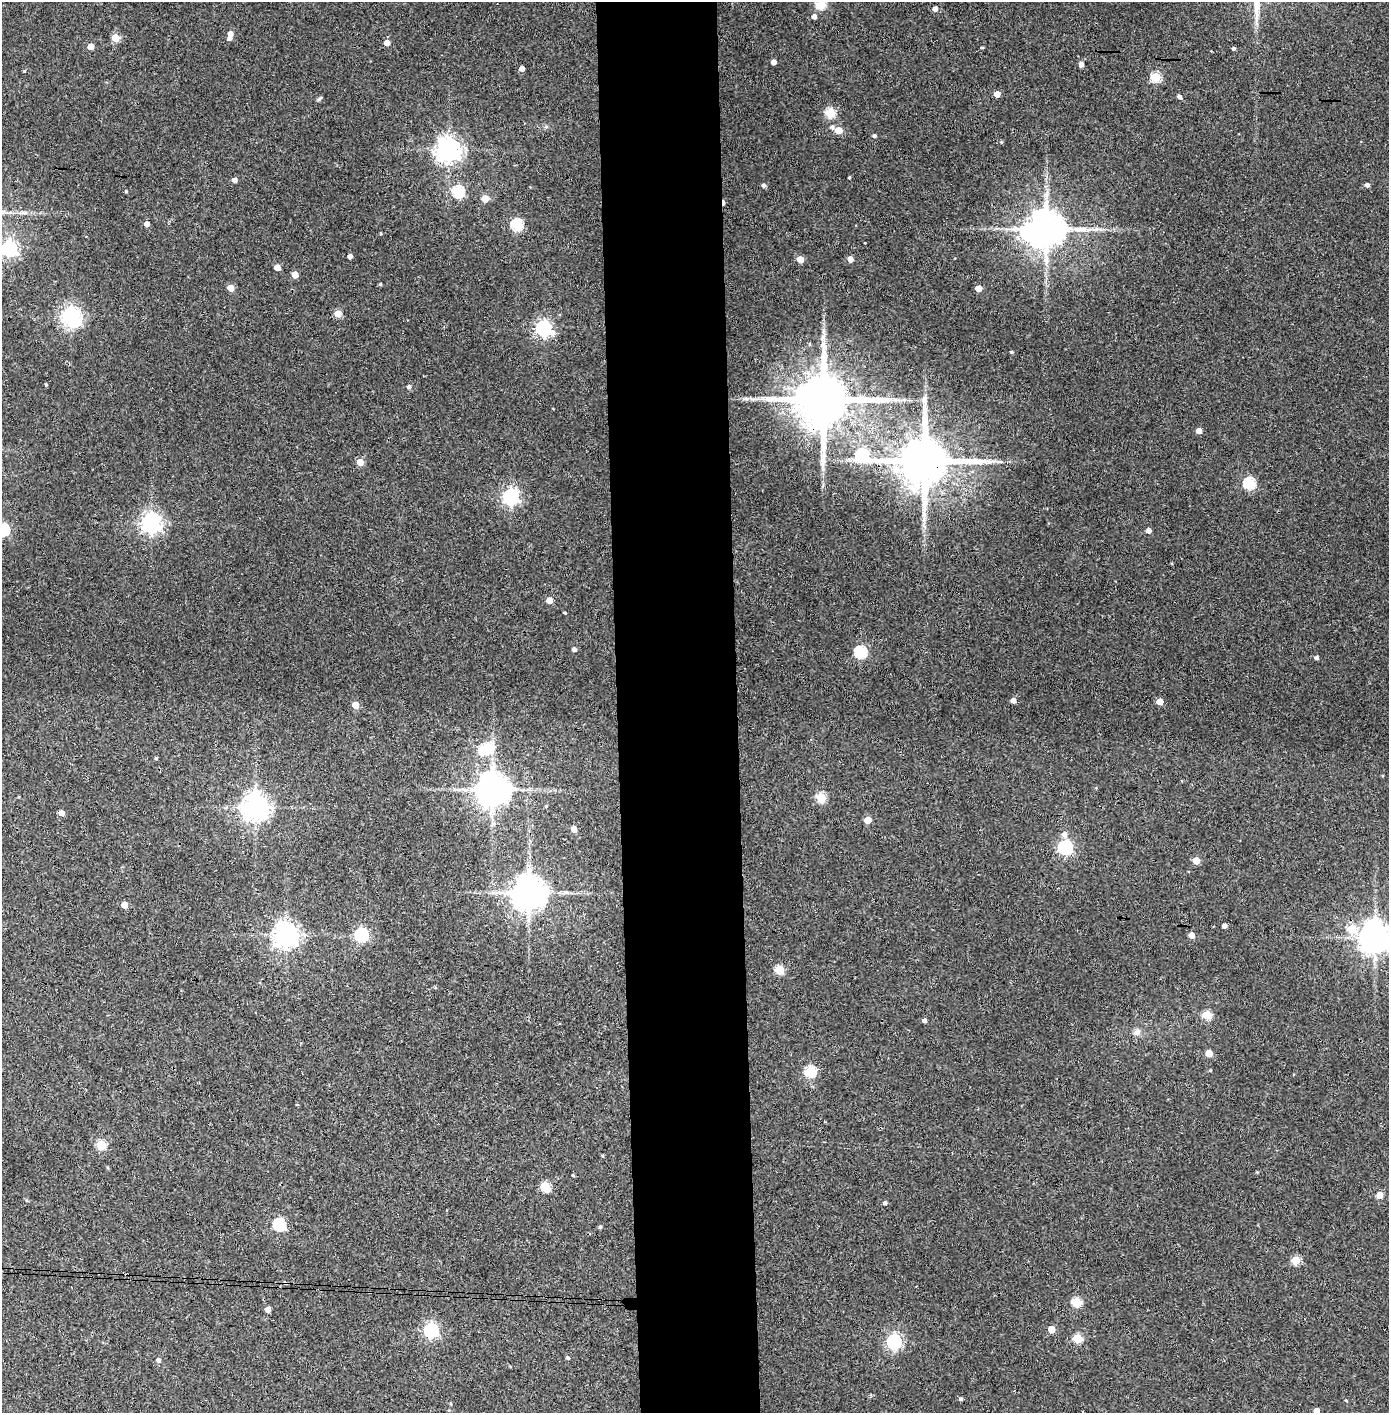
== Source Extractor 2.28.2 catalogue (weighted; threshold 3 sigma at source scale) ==
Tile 5 of 3 x 3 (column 2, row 2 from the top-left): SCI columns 1468-2854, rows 1415-2825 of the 4321 x 4242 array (HDU 1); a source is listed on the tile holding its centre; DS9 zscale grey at full resolution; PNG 1391 x 1415 px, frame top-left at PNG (2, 2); no overlay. Shown black and unused: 9% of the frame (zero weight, under 3 of 4 exposures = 6% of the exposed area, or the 3 px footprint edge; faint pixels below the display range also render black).
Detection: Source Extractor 2.28.2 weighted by HDU 2 'WHT'; one run over the whole footprint, this tile lists its part. Background 0.0668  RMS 0.0057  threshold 0.0258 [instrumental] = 3 sigma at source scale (4.5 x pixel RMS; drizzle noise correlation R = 1.50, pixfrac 1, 0.05/0.05 arcsec/px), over >= 5 px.
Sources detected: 126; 3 inside a brighter object's white glare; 2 cosmic-ray / hot-pixel residue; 1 long thin detection or spike segment (spike, bleed or trail) — not listed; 1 inside a brighter listed object's ellipse — not listed separately; the other 119 listed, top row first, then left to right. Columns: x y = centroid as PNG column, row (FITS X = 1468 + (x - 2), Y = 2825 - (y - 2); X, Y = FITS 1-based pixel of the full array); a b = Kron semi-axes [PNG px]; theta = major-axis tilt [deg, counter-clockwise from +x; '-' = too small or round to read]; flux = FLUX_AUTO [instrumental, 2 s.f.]
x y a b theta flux
821 4 5 5 - 35
935 9 4 4 - 3
814 16 5 5 - 2.3
230 34 5 4 - 3.8
115 38 5 5 - 17
387 43 4 4 - 5.6
90 46 5 4 - 6.4
982 48 5 3 - 0.52
1234 49 4 4 - 1.1
1211 51 2 2 - 0.41
773 62 4 4 - 3.3
1081 64 5 4 - 2.7
522 68 4 4 - 2.8
24 71 4 4 - 0.57
1156 77 5 5 - 34
997 94 4 4 - 6.8
1180 97 5 4 - 2
320 98 9 3 30 0.7
830 113 5 5 - 34
832 127 6 6 - 1.4
839 130 5 4 - 11
875 136 4 4 - 1.1
1001 142 4 4 - 0.62
448 150 8 7 - 560
849 177 3 2 - 0.53
234 180 4 4 - 3.1
764 185 5 4 - 1.7
1367 185 5 4 - 2.1
126 191 4 3 - 0.68
458 191 6 5 - 60
485 199 5 5 - 11
147 224 4 4 - 4.2
517 225 6 5 - 53
1046 229 10 9 - 1800
9 249 6 6 - 160
350 256 4 4 - 2.6
800 259 5 5 - 8.4
850 259 5 4 - 4.5
277 268 5 4 - 6.1
295 274 5 4 - 7.9
380 284 4 4 - 0.7
231 288 5 4 - 8.2
978 288 5 4 - 7.1
338 314 5 5 - 11
71 316 7 7 - 260
544 329 7 6 - 180
809 344 5 4 - 0.74
1011 352 4 3 - 0.79
46 385 4 4 - 0.55
409 387 5 4 - 1.5
745 399 11 4 9 1.7
823 399 16 14 -1 4500
1199 431 4 4 - 4.6
862 455 8 6 -22 83
925 461 14 13 - 3800
360 462 5 5 - 10
1249 483 6 5 - 56
511 497 6 6 - 190
151 523 7 7 - 330
2 530 6 6 - 71
1148 530 4 4 - 3.1
549 600 5 4 - 7.3
565 613 3 3 - 1.3
574 649 5 4 - 1.9
860 652 6 5 - 66
1317 658 4 4 - 1.5
1013 700 4 4 - 3
1160 702 5 4 - 7
355 705 5 5 - 10
483 750 5 5 - 28
156 758 3 3 - 0.8
493 790 10 9 - 1300
821 798 5 5 - 30
546 806 4 3 - 0.53
255 807 8 8 - 700
61 813 5 4 - 4.8
868 820 5 5 - 12
574 829 5 4 - 5
1064 834 7 6 - 2.8
1065 847 6 6 - 120
1196 860 5 5 - 11
529 893 9 9 - 1300
124 905 5 4 - 7.2
1224 926 4 4 - 2.5
1352 929 6 5 - 22
286 935 8 7 - 570
361 935 6 6 - 86
1192 935 4 4 - 5.5
1375 937 9 9 - 1100
780 970 5 5 - 26
1207 1015 5 5 - 25
924 1020 4 4 - 1.8
1137 1032 10 9 - 2.7
1209 1053 5 5 - 11
1210 1070 4 4 - 0.55
810 1071 6 5 - 47
297 1105 4 3 - 0.44
101 1145 5 5 - 30
602 1156 5 3 - 0.67
1257 1172 4 3 - 0.46
573 1175 4 4 - 0.6
545 1187 6 5 - 34
1380 1195 5 4 - 10
885 1203 5 4 - 1.2
279 1224 6 6 - 69
600 1227 5 4 - 0.88
1296 1260 5 5 - 23
1076 1302 5 5 - 30
268 1310 4 4 - 4.2
1052 1329 5 5 - 11
431 1330 6 6 - 120
1077 1338 5 5 - 28
894 1341 6 6 - 130
568 1358 5 4 - 1
158 1360 5 5 - 2
961 1399 4 4 - 0.93
1346 1400 4 3 - 0.52
450 1403 4 3 - 0.53
1316 1411 4 4 - 3.5
Overlapping masked pixels (flux is a lower limit): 2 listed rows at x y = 823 399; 925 461
Isophote crosses this tile's border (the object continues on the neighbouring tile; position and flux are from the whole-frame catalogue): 5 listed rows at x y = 821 4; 9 249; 2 530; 1375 937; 1316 1411